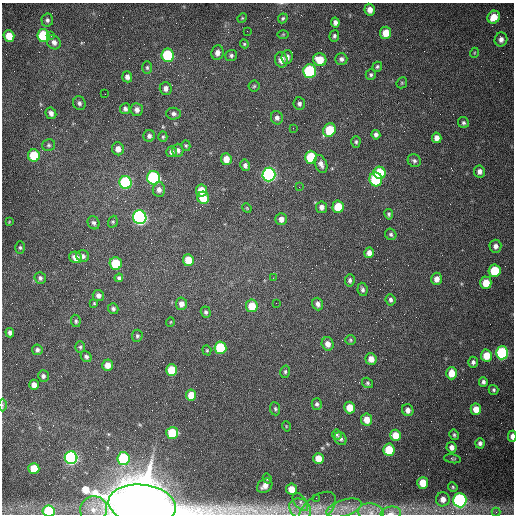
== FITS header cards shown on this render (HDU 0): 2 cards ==
NAXIS1  =                  512 /fastest changing axis
NAXIS2  =                  512 /next to fastest changing axis

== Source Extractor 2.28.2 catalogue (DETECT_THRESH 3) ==
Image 512 x 512 px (HDU 0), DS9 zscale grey, 1 PNG px = 1 image px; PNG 516 x 516 px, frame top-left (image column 1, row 512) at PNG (2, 3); each listed source drawn as its Kron ellipse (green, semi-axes under 4 px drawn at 4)
Background 1540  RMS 24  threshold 71.7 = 3 sigma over >= 5 px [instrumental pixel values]
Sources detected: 168; all 168 listed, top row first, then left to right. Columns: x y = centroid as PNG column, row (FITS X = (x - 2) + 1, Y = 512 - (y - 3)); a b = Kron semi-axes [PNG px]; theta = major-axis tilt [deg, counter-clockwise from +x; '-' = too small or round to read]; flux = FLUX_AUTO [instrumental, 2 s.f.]
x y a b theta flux
370 10 6 5 - 1.1e+04
494 17 7 6 - 2.5e+04
242 18 5 4 - 1.6e+03
283 18 5 4 - 2.7e+03
47 20 6 6 - 4.2e+03
335 23 5 4 - 6.5e+03
247 31 2 2 - 7.1e+02
386 33 6 5 - 2.4e+04
283 34 6 4 1 1.6e+03
43 35 6 6 - 9.7e+04
9 36 6 5 - 2.5e+04
51 36 4 3 - 1.6e+03
334 36 6 5 - 3.4e+03
501 39 7 6 - 7.5e+03
54 42 7 6 - 7.8e+03
244 44 4 4 - 1.8e+03
217 53 7 6 - 8.5e+03
474 53 5 3 - 1.4e+03
168 55 7 6 - 1.3e+05
231 55 6 5 - 3.6e+03
287 57 7 5 86 6.9e+03
341 59 6 6 - 5.5e+03
281 60 7 6 - 1.2e+04
320 60 7 6 - 3.2e+04
377 67 5 4 - 2.9e+03
147 68 6 5 - 2.7e+03
310 71 7 6 - 2.0e+05
371 75 5 5 - 3.1e+03
127 77 6 5 - 7.3e+03
402 83 6 5 - 2.2e+03
254 86 5 5 - 2.5e+03
166 88 6 6 - 7.9e+03
105 94 2 2 - 8.1e+02
79 103 7 6 - 4.6e+03
299 104 6 6 - 4.9e+03
125 109 5 5 - 4.7e+03
137 110 6 6 - 7.3e+03
51 113 6 5 - 6.4e+03
173 114 7 6 - 4.8e+03
277 118 7 6 - 5.7e+03
463 123 6 5 - 3.5e+03
293 128 2 2 - 8.1e+02
329 130 7 6 - 6.0e+04
376 135 5 4 - 5.2e+03
149 136 6 5 - 5.1e+03
163 137 5 4 - 2.3e+03
437 138 5 4 - 9.9e+03
356 142 6 4 88 2.7e+03
49 145 6 6 - 3.4e+03
186 146 5 4 - 2.2e+03
118 149 6 6 - 1.1e+04
178 150 6 5 - 4.9e+03
172 152 5 5 - 6.0e+03
34 155 6 6 - 5.9e+04
311 157 6 6 - 8.7e+04
226 159 6 5 - 1.8e+04
414 161 7 6 - 4.1e+03
321 164 9 6 -69 8.2e+03
245 165 6 5 - 5.2e+03
479 171 6 5 - 7.0e+03
380 173 6 5 - 7.1e+04
269 174 7 6 - 4.4e+05
154 178 7 6 - 2.6e+05
376 179 7 6 - 1.2e+05
125 183 6 6 - 2.0e+05
299 187 2 2 - 1.1e+03
159 189 7 6 - 8.0e+03
201 190 6 5 - 2.8e+04
203 198 6 6 - 3.4e+04
322 207 6 5 - 7.7e+03
338 207 6 5 - 4.7e+04
247 208 5 4 - 1.6e+03
389 214 5 4 - 3.0e+03
140 217 7 6 - 5.4e+05
281 219 6 5 - 9.2e+03
9 222 4 3 - 1.1e+03
113 222 6 4 70 2.3e+03
94 223 7 5 -62 4.0e+03
391 234 6 5 - 3.3e+03
495 246 6 6 - 7.3e+03
20 247 6 5 - 2.9e+03
369 253 5 4 - 9.3e+03
83 256 6 6 - 5.2e+03
76 257 6 5 - 1.2e+04
188 260 6 5 - 3.2e+04
116 263 6 6 - 6.7e+04
495 271 6 6 - 5.7e+04
40 278 6 5 - 4.3e+03
119 278 4 4 - 3.4e+03
273 278 2 2 - 8.1e+02
437 279 6 5 - 1.1e+04
350 280 6 5 - 4.1e+03
486 283 6 5 - 2.8e+04
362 289 7 5 -81 4.1e+03
98 296 5 5 - 6.4e+03
390 300 6 5 - 4.7e+03
94 303 4 4 - 1.6e+03
276 303 2 2 - 1.1e+03
181 304 6 5 - 9.5e+03
318 304 6 5 - 6.2e+03
252 306 6 6 - 3.2e+04
113 309 5 5 - 4.0e+03
206 312 6 5 - 3.6e+03
76 321 6 5 - 3.2e+03
170 322 5 3 - 1.2e+03
10 333 5 4 - 5.0e+03
137 336 6 5 - 3.3e+03
350 340 5 5 - 2.2e+03
328 344 7 6 - 1.1e+04
80 347 6 5 - 2.8e+03
220 348 6 6 - 1.0e+05
37 350 5 5 - 4.3e+03
207 350 5 4 - 1.9e+03
502 353 6 6 - 2.0e+05
486 356 6 5 - 2.8e+04
86 357 6 5 - 4.5e+03
371 359 6 5 - 1.2e+04
473 362 5 5 - 4.7e+03
108 365 5 5 - 1.4e+04
171 370 6 5 - 4.4e+04
285 372 6 5 - 3.0e+03
451 373 6 5 - 2.4e+04
43 376 6 5 - 4.2e+03
483 382 5 4 - 4.3e+03
367 383 6 5 - 2.8e+03
34 385 5 5 - 1.2e+04
494 390 5 5 - 2.7e+03
191 395 5 5 - 2.4e+04
317 404 6 5 - 3.7e+03
3 405 6 4 89 2.5e+03
350 408 6 5 - 2.4e+04
275 409 6 5 - 3.0e+03
476 409 6 5 - 1.8e+04
408 410 6 5 - 7.7e+03
367 419 6 5 - 2.0e+04
286 426 5 3 - 1.4e+03
172 433 6 6 - 6.1e+04
337 434 5 4 - 2.6e+03
395 435 5 5 - 2.7e+04
454 435 5 4 - 2.4e+03
512 436 6 3 89 8.9e+03
340 439 7 6 - 4.9e+03
480 443 5 4 - 5.2e+03
452 447 5 5 - 7.1e+03
389 450 6 5 - 5.1e+04
71 458 6 6 - 4.1e+05
318 458 5 5 - 2.0e+04
123 459 6 6 - 1.5e+05
452 459 8 4 -9 2.3e+03
34 469 5 5 - 4.1e+04
267 478 5 4 - 2.5e+03
423 483 6 5 - 3.3e+04
265 486 8 6 41 1.2e+04
453 487 5 4 - 2.0e+03
291 489 5 5 - 1.9e+04
316 498 2 2 - 3.7e+03
443 499 7 7 - 1.1e+04
460 500 7 6 - 3.4e+05
300 502 10 6 -53 6.4e+03
142 505 34 20 -7 1.4e+07
344 508 18 8 17 2.0e+04
94 509 14 13 - 1.9e+04
300 509 12 9 -40 1.5e+04
317 509 22 12 41 2.3e+04
49 511 6 6 - 1.0e+05
371 512 13 9 -8 1.2e+04
496 512 4 4 - 2.1e+03
391 513 10 6 6 8.9e+03
At the frame edge (FLAGS 8, measured only in part): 6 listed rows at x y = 3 405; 512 436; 142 505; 49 511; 371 512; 391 513